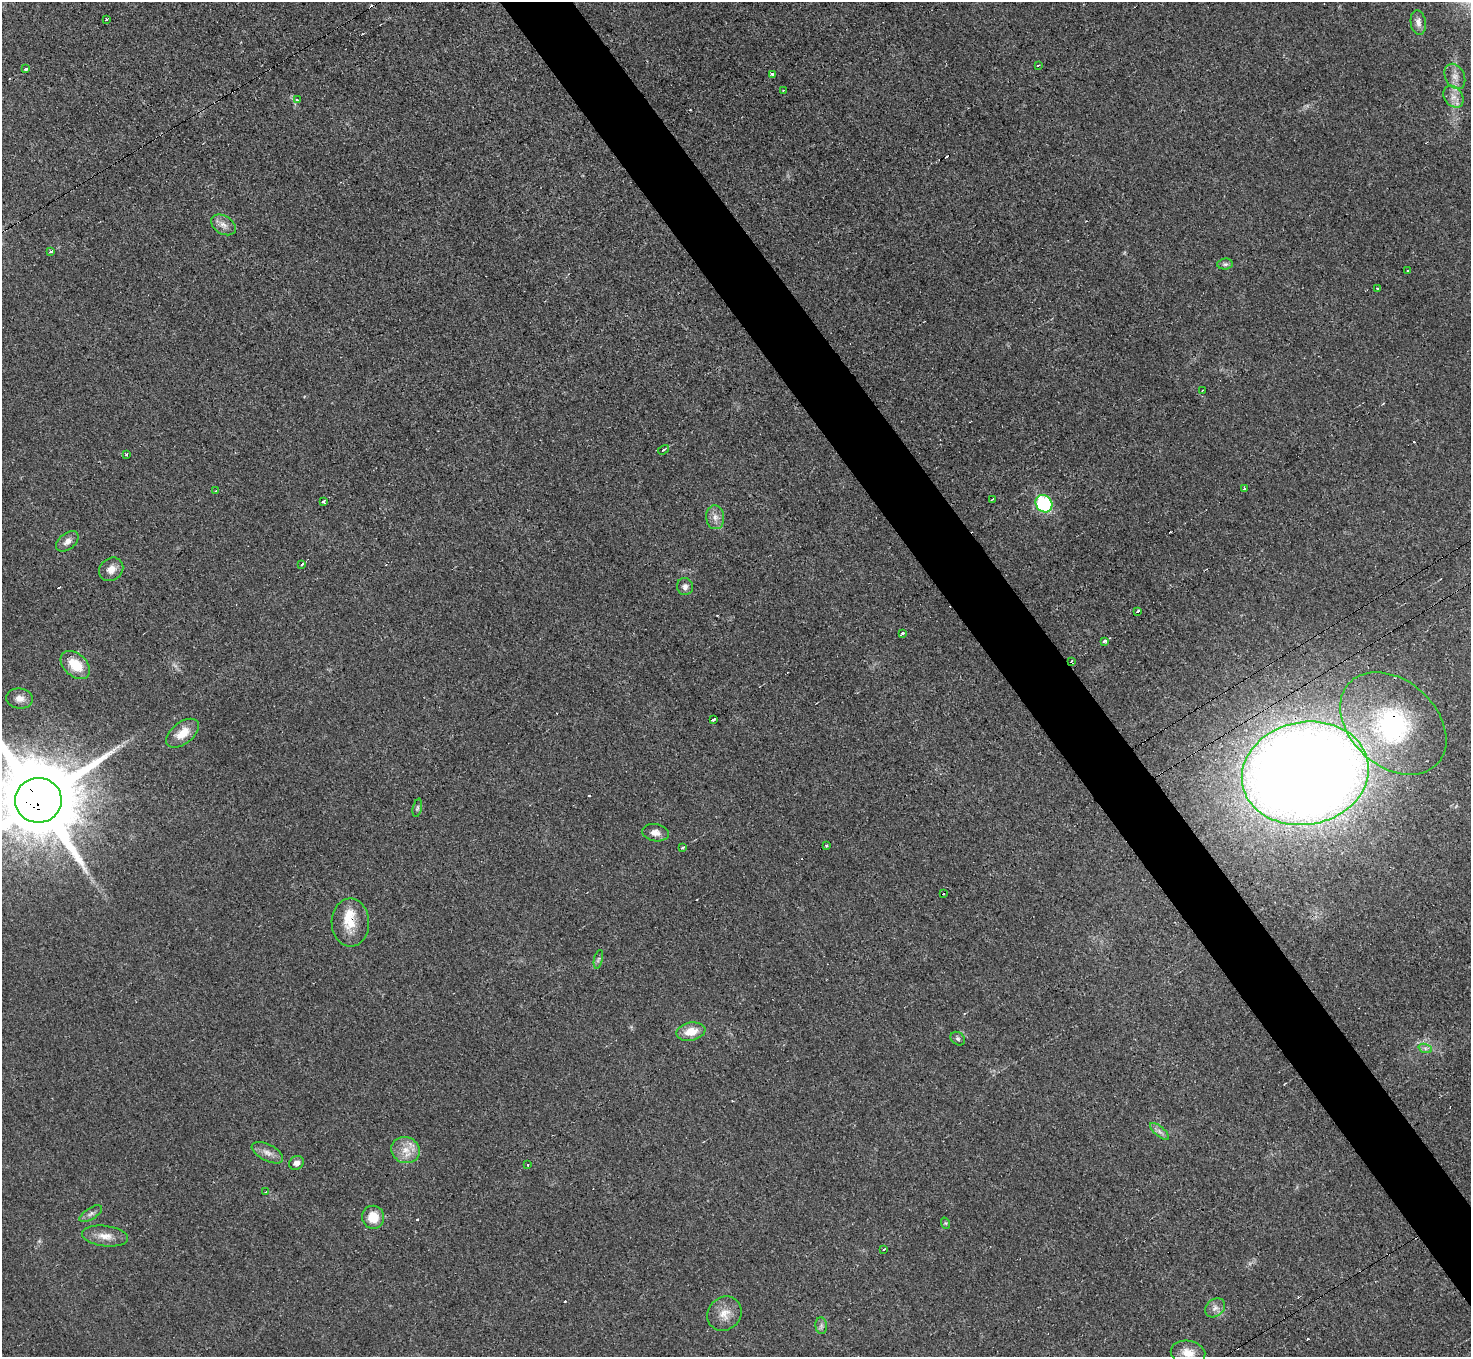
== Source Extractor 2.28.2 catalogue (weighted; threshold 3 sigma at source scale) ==
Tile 6 of 4 x 4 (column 2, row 2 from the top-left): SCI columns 1470-2938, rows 2868-4222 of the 5878 x 5872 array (HDU 1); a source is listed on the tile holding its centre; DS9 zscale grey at full resolution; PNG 1473 x 1359 px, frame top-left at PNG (2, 2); each listed source drawn as its Kron ellipse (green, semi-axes under 4 px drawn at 4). Shown black and unused: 5% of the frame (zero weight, under 3 of 4 exposures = <1% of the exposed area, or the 3 px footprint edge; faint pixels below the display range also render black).
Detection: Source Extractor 2.28.2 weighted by HDU 2 'WHT'; one run over the whole footprint, this tile lists its part. Background 0.0333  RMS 0.0044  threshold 0.0198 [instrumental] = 3 sigma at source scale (4.5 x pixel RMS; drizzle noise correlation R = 1.50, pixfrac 1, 0.05/0.05 arcsec/px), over >= 5 px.
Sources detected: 79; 1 inside a brighter object's white glare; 14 cosmic-ray / hot-pixel residue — neither listed nor drawn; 1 inside a brighter listed object's ellipse — not listed separately; the other 63 listed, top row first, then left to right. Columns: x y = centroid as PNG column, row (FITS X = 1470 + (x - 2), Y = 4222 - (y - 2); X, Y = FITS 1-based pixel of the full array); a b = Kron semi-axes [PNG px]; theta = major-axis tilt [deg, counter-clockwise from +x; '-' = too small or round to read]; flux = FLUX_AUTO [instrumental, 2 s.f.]
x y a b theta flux
106 19 3 2 - 0.46
1418 23 12 7 -82 2.4
1038 65 3 2 - 0.84
25 69 4 3 - 2.7
772 74 3 3 - 1.2
1455 76 13 9 -64 3.4
783 90 2 2 - 0.3
1453 97 12 9 -54 3.6
297 100 4 4 - 0.8
223 225 13 9 -33 3
51 251 3 3 - 1.9
1225 264 8 5 6 1.2
1407 271 3 3 - 0.75
1377 289 3 3 - 0.95
1203 390 3 2 - 0.37
664 450 6 2 32 0.55
126 454 3 3 - 4.4
1244 489 3 3 - 2
216 491 4 3 - 3.5
992 499 4 2 - 0.34
323 501 3 3 - 5.1
1044 504 9 8 - 45
715 517 12 9 -85 3
67 541 13 8 39 2.9
302 564 3 3 - 1.8
111 569 13 11 40 3.7
685 587 8 8 - 1.8
1138 611 4 3 - 3.8
903 633 3 3 - 8
1104 641 4 3 - 2.5
1071 661 3 3 - 0.83
75 665 17 11 -42 11
20 698 13 10 -6 3.3
713 719 4 3 - 2
1393 723 60 43 -42 69
182 733 19 10 38 7.2
1305 773 64 51 11 1000
38 800 23 22 - 6900
417 808 9 4 78 0.9
655 833 13 8 -9 3.2
826 845 3 3 - 0.96
682 847 4 3 - 0.57
943 894 3 3 - 1.4
350 923 24 18 -89 11
598 959 9 4 77 0.86
691 1032 14 9 11 7.1
958 1039 8 6 -38 0.95
1425 1048 7 4 -18 1.1
1159 1131 12 5 -40 1.7
405 1150 14 13 - 6.2
267 1153 17 8 -27 3.2
296 1163 7 6 - 2.5
527 1165 3 3 - 0.94
266 1192 3 3 - 0.99
91 1214 13 5 32 1.7
373 1217 11 11 - 8
945 1223 6 3 -70 0.47
105 1236 23 10 -7 5.4
884 1249 3 3 - 1.3
1215 1308 11 8 41 2.4
724 1314 18 16 47 6.1
821 1326 8 5 -83 1.3
1188 1353 17 12 -10 6
Overlapping masked pixels (flux is a lower limit): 4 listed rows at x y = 1071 661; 1393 723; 38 800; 350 923
Isophote crosses this tile's border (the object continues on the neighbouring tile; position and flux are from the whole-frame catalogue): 2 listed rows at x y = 38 800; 1188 1353